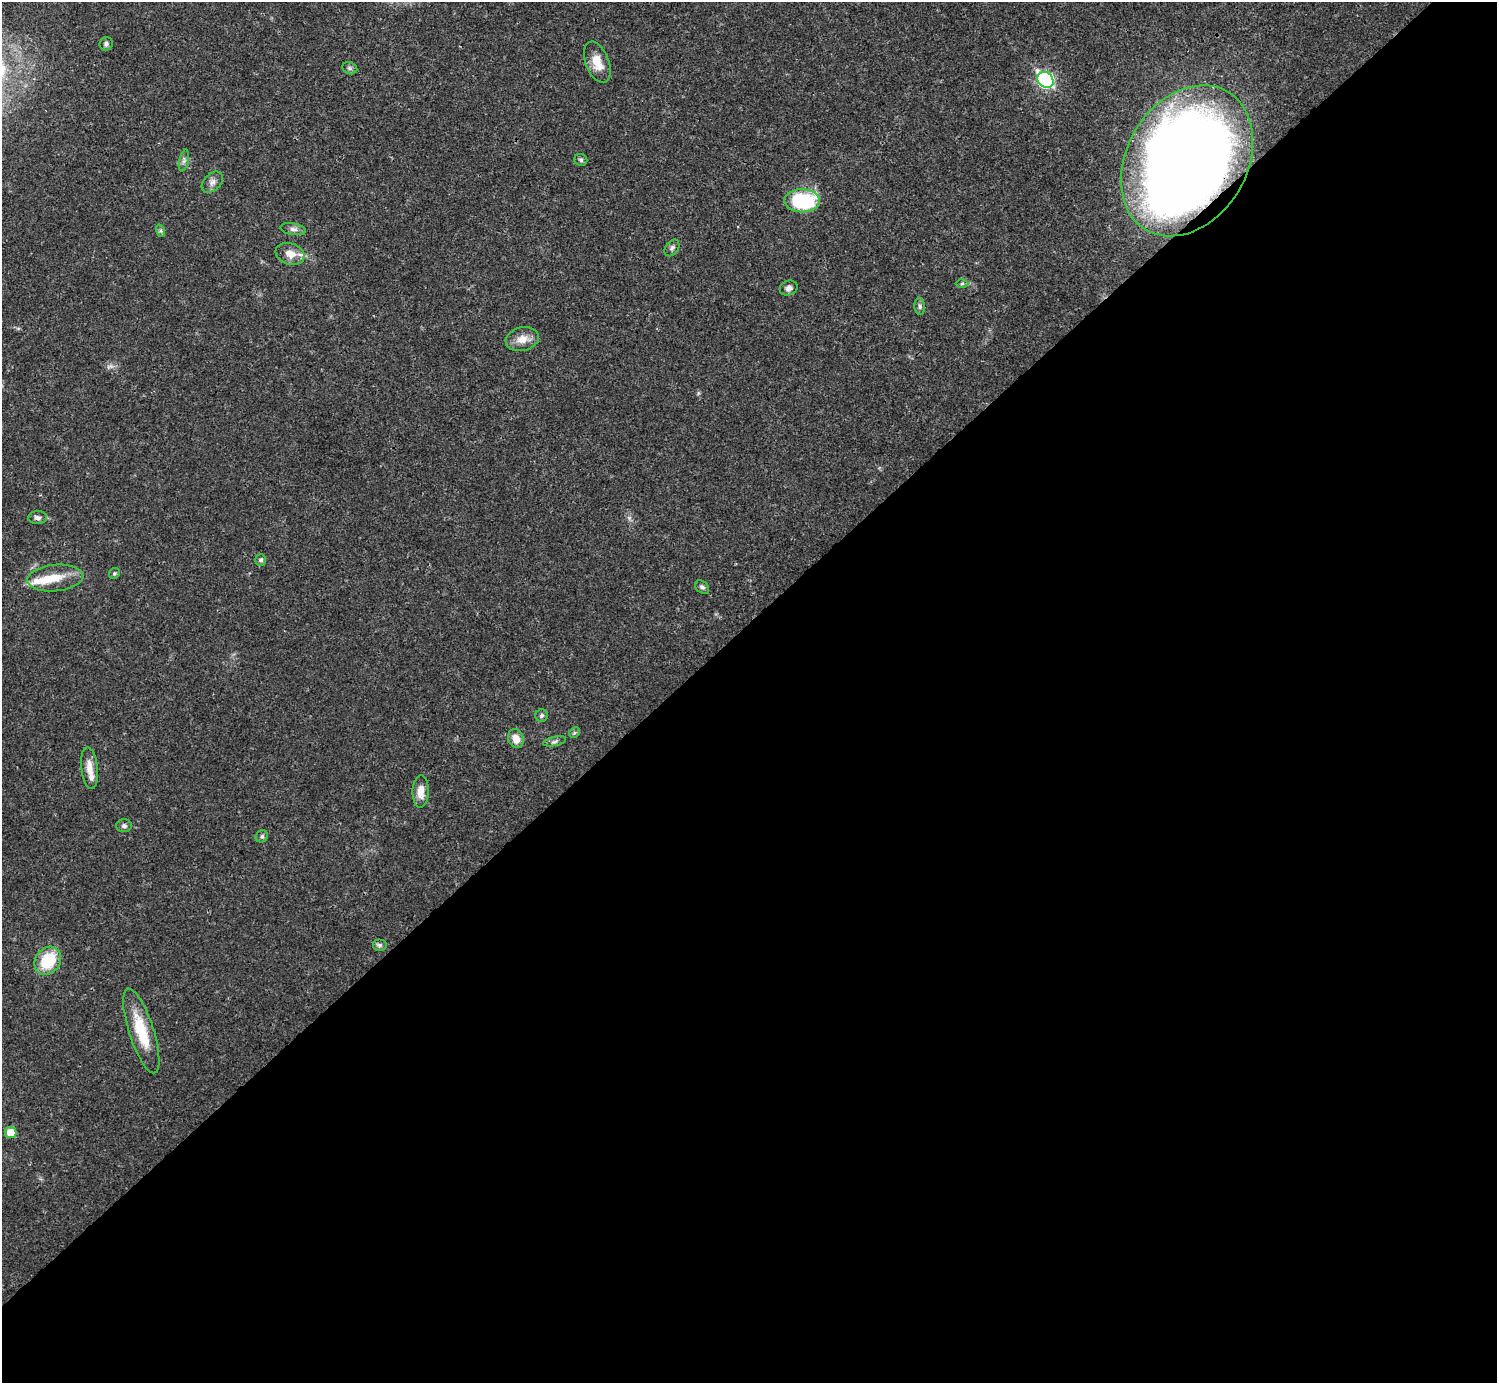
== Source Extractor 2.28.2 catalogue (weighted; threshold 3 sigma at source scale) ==
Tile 15 of 4 x 4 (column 3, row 4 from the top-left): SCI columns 2990-4484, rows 158-1538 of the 5981 x 5981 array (HDU 1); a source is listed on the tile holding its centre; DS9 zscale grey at full resolution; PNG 1499 x 1385 px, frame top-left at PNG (2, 2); each listed source drawn as its Kron ellipse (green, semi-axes under 4 px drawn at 4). Shown black and unused: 55% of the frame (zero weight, under 3 of 4 exposures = <1% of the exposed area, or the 3 px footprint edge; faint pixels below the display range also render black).
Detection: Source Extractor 2.28.2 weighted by HDU 2 'WHT'; one run over the whole footprint, this tile lists its part. Background 0.0211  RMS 0.0023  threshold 0.0102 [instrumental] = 3 sigma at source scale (4.5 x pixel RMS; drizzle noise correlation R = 1.50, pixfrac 1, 0.05/0.05 arcsec/px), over >= 5 px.
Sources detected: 38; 4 inside a brighter listed object's ellipse — not listed separately; the other 34 listed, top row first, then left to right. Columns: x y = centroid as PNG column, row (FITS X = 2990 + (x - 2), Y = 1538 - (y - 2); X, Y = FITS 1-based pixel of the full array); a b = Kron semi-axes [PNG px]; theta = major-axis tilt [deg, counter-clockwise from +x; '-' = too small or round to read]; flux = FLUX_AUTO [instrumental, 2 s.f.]
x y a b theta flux
106 44 7 6 - 0.58
597 62 22 11 -69 3.8
350 68 8 6 -22 0.55
1045 80 8 7 - 45
184 160 11 4 77 0.67
581 160 6 6 - 0.49
1187 161 80 60 59 320
212 182 12 8 44 1.3
802 201 18 11 -1 19
293 229 13 5 -10 0.92
161 231 6 4 -72 0.36
672 248 9 6 53 0.65
290 254 15 10 -19 2.7
962 284 6 4 1 0.32
789 288 9 7 22 0.99
920 307 8 5 -84 0.59
522 339 17 11 15 2.6
38 518 9 6 3 0.92
261 560 6 5 - 0.59
114 573 6 5 - 0.36
55 578 28 13 5 5.2
702 587 8 5 -42 0.61
542 716 6 6 - 0.52
574 733 6 4 44 0.37
516 739 10 7 -70 2.2
555 741 12 4 12 0.61
89 768 21 8 -83 2.7
421 792 16 8 89 2.5
124 826 7 6 - 0.63
262 836 6 5 - 0.47
380 945 7 6 - 0.55
48 961 15 12 52 9.7
141 1031 44 12 -72 9.1
10 1132 6 5 - 3.8
Overlapping masked pixels (flux is a lower limit): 1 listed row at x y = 1187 161